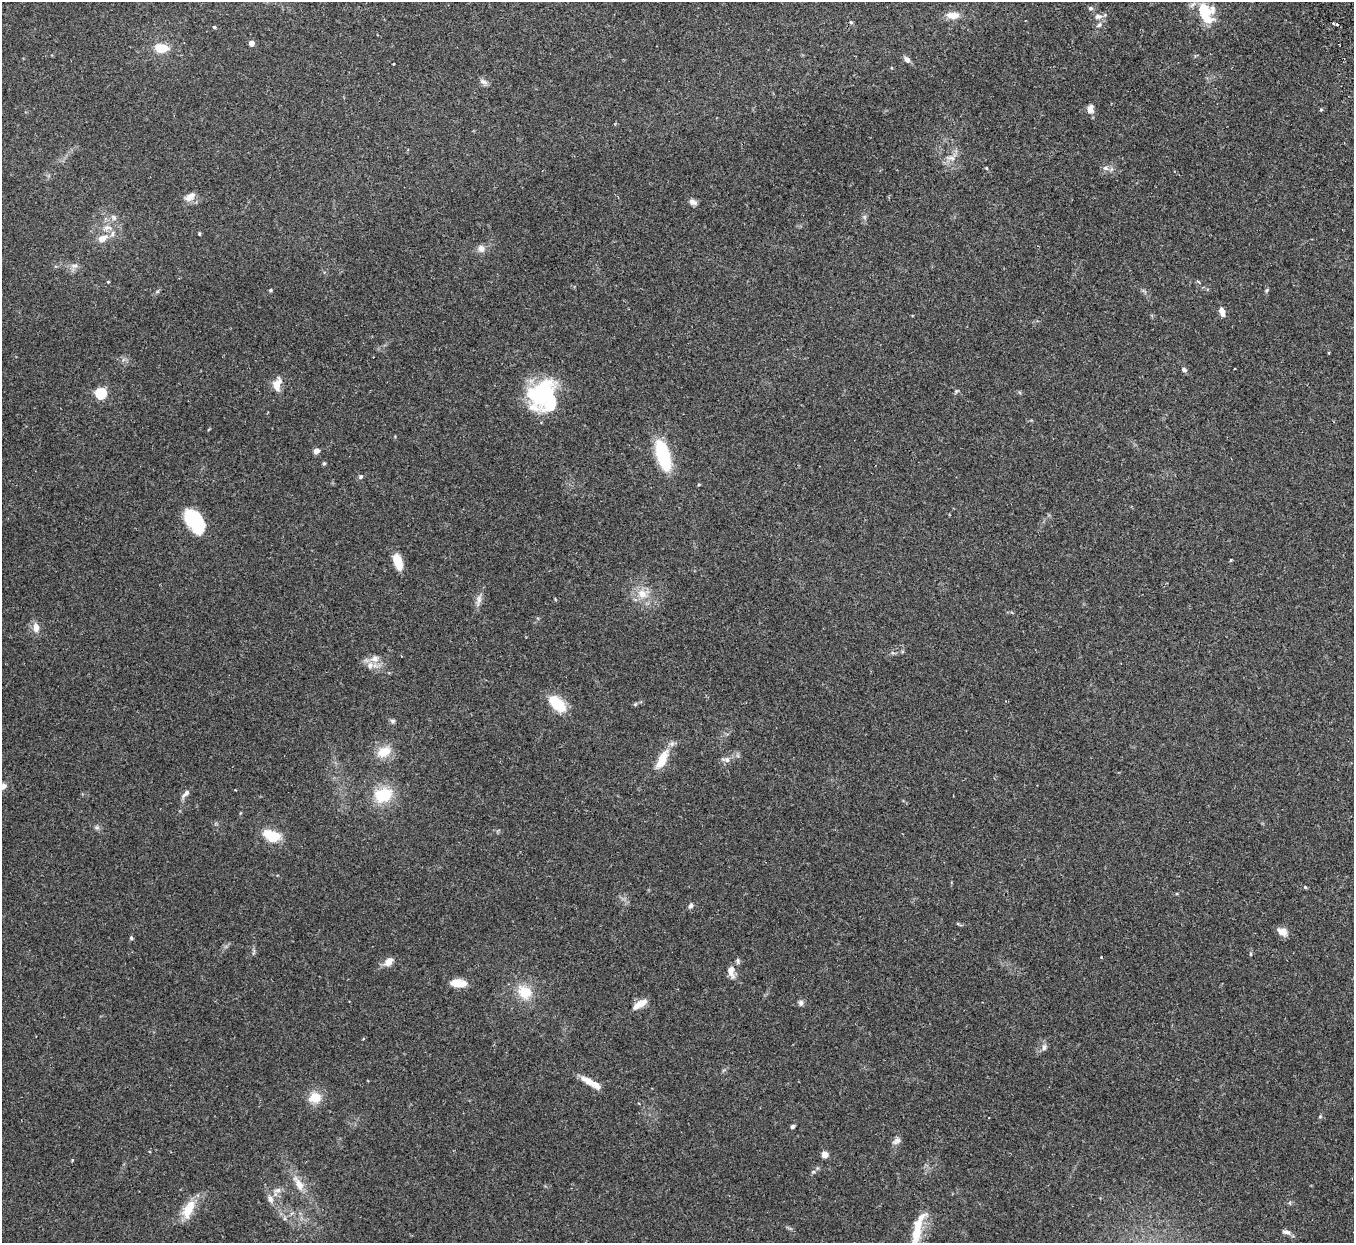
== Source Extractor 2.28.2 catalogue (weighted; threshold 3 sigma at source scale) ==
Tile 10 of 4 x 4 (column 2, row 3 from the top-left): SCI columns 1410-2761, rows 1417-2657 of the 5522 x 5441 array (HDU 1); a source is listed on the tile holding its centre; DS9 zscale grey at full resolution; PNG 1356 x 1245 px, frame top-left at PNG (2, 2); no overlay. Shown black and unused: <1% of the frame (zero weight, under 2 of 3 exposures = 3% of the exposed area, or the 3 px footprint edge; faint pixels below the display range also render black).
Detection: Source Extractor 2.28.2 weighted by HDU 2 'WHT'; one run over the whole footprint, this tile lists its part. Background 0.25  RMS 0.0083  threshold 0.0374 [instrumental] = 3 sigma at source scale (4.5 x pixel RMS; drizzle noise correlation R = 1.50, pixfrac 1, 0.05/0.05 arcsec/px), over >= 5 px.
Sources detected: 95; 2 inside a brighter object's white glare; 3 cosmic-ray / hot-pixel residue — not listed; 6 inside a brighter listed object's ellipse — not listed separately; the other 84 listed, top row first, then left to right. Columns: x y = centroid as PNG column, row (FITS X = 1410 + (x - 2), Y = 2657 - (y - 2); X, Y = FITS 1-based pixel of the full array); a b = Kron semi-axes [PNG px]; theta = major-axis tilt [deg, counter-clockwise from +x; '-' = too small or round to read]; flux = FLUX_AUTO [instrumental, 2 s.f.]
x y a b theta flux
1090 8 6 5 - 1.5
1203 8 20 17 2 16
953 15 17 9 -2 7.4
1098 16 10 7 4 3.8
1099 25 7 5 29 1.8
214 27 4 3 - 1.9
251 43 4 4 - 8.2
161 48 14 10 -3 14
907 60 8 6 -50 3.6
483 81 11 6 -27 3
1090 109 10 7 84 4.9
1321 110 5 4 - 0.94
951 158 13 6 -3 4
986 168 4 4 - 0.68
1105 168 8 6 -1 2.6
188 198 12 9 5 5
693 202 11 6 -23 3.3
864 217 7 4 -90 1.6
114 218 8 6 -54 2.2
107 228 12 6 -3 4.3
199 234 5 4 - 0.77
102 238 10 7 28 8.6
481 248 10 8 -85 4.2
75 266 8 6 0 3
108 282 4 3 - 0.76
270 290 5 4 - 1.1
1266 290 6 4 56 1.2
157 292 6 4 20 1.1
1222 312 10 5 -76 5.7
1184 370 6 5 - 2.3
277 385 15 9 75 9.4
101 393 5 5 - 77
540 395 38 26 50 67
316 451 6 5 - 4.3
663 457 25 11 -82 55
324 463 5 4 - 1.1
360 477 6 5 - 1.7
699 485 4 3 - 0.91
195 521 27 15 -56 40
1231 560 4 3 - 0.74
398 561 18 8 -71 16
642 594 15 11 -37 11
479 600 16 6 82 4.5
36 628 11 7 -85 6.2
375 658 12 10 22 6.7
557 704 20 11 -44 27
393 721 7 5 -1 1.7
384 752 17 12 28 14
662 759 22 9 63 18
726 759 12 7 -9 3.5
3 786 8 7 - 3.9
186 793 13 6 46 3.4
383 795 18 14 20 31
97 827 8 4 -8 1.8
271 836 22 13 -23 19
1305 887 4 4 - 1
691 906 8 5 62 2.2
1283 932 11 8 -29 7.5
131 938 5 4 - 1.2
1251 954 5 3 - 0.81
1101 957 3 2 - 0.66
389 961 12 8 44 6.6
738 961 8 5 -85 1.7
731 971 15 8 -80 6.7
458 983 19 9 -5 10
524 992 18 15 -47 18
801 1003 8 6 79 2.5
640 1004 17 7 32 8.6
363 1039 4 3 - 0.69
1044 1047 10 6 82 2.7
588 1081 21 8 -33 9.4
315 1098 13 11 13 14
1320 1116 5 3 - 0.85
793 1127 5 4 - 1.8
896 1141 13 7 30 3.3
825 1154 5 4 - 15
72 1160 4 3 - 0.76
813 1172 6 4 43 1.3
299 1184 23 9 -60 11
277 1190 10 6 16 3.3
270 1199 11 7 -58 4.1
188 1209 26 12 65 16
1286 1232 12 6 -15 3.1
916 1233 48 12 71 23
Isophote crosses this tile's border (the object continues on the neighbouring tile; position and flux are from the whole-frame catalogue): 2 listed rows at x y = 3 786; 916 1233